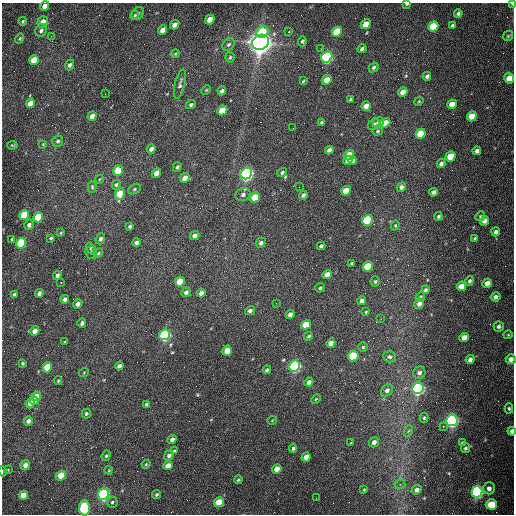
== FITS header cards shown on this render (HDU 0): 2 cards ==
NAXIS1  =                  512 /fastest changing axis
NAXIS2  =                  512 /next to fastest changing axis

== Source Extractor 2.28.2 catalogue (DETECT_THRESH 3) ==
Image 512 x 512 px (HDU 0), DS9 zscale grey, 1 PNG px = 1 image px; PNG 516 x 516 px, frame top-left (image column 1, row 512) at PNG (2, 3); each listed source drawn as its Kron ellipse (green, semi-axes under 4 px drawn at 4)
Background 1560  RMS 24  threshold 72.3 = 3 sigma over >= 5 px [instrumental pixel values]
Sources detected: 209; all 209 listed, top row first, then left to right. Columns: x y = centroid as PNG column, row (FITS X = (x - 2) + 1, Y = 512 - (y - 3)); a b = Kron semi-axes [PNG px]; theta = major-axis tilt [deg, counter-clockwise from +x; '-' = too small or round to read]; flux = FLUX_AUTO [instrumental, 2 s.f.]
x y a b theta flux
407 4 3 3 - 3.1e+03
512 4 3 3 - 2.5e+03
45 6 5 4 - 9.3e+03
138 13 7 5 52 3.1e+03
458 13 4 4 - 3.7e+03
135 15 4 4 - 2.0e+03
210 19 5 4 - 2.5e+04
23 21 4 3 - 2.1e+03
43 22 6 5 - 1.3e+04
366 24 5 4 - 2.3e+04
175 25 5 4 - 1.0e+04
433 26 5 5 - 6.1e+04
452 26 4 3 - 3.1e+03
41 30 7 5 61 4.9e+03
163 30 5 4 - 1.5e+04
262 32 6 5 - 5.5e+04
289 32 3 2 - 2.0e+03
337 32 5 4 - 6.8e+04
51 36 3 3 - 1.5e+03
508 36 6 4 46 2.2e+03
20 39 5 4 - 1.9e+03
302 41 5 4 - 2.9e+03
260 42 8 7 - 2.2e+06
228 44 7 5 43 3.6e+03
321 49 2 2 - 9.4e+02
362 49 4 3 - 4.1e+03
175 54 4 4 - 1.9e+03
230 57 5 4 - 2.4e+03
327 57 6 5 - 3.5e+05
34 60 5 4 - 4.3e+04
70 65 5 4 - 4.3e+03
374 67 5 4 - 3.0e+03
427 76 4 3 - 3.7e+03
509 78 5 5 - 2.1e+04
327 80 5 4 - 2.2e+04
303 81 4 2 - 1.7e+03
180 84 15 5 77 5.0e+03
206 90 5 3 - 1.5e+03
222 91 4 3 - 4.3e+03
403 92 5 4 - 1.3e+04
105 94 2 2 - 8.1e+02
351 99 4 3 - 2.5e+03
419 101 5 3 - 1.6e+03
30 103 5 4 - 2.4e+04
452 104 5 4 - 1.7e+04
191 105 5 4 - 3.0e+03
366 106 5 4 - 1.2e+04
222 110 5 4 - 3.4e+04
92 116 5 4 - 8.1e+03
472 116 5 4 - 2.6e+04
322 122 3 3 - 2.5e+03
379 122 6 5 - 6.9e+03
385 123 5 4 - 2.2e+04
374 124 7 5 43 4.8e+03
293 128 2 2 - 6.8e+02
378 131 5 4 - 2.3e+03
421 134 5 5 - 6.6e+04
58 141 6 5 - 3.8e+03
43 144 4 4 - 1.4e+03
12 145 5 3 - 1.6e+03
151 149 4 4 - 5.7e+03
329 150 4 4 - 6.3e+03
477 151 4 4 - 5.7e+03
349 155 5 4 - 2.6e+04
450 156 5 4 - 4.7e+04
348 160 5 4 - 1.2e+04
353 161 4 4 - 4.6e+03
441 164 4 4 - 5.2e+03
177 167 5 4 - 2.9e+03
118 171 5 5 - 4.5e+04
282 172 5 4 - 3.2e+03
156 173 5 4 - 1.5e+04
246 174 6 5 - 7.1e+05
185 178 5 4 - 1.3e+04
100 179 4 3 - 1.2e+03
116 185 5 4 - 3.1e+03
92 187 6 4 -89 2.4e+03
299 187 2 2 - 9.0e+02
401 187 5 4 - 5.1e+03
134 189 7 4 29 2.6e+03
346 191 5 4 - 2.8e+04
433 192 4 4 - 5.3e+03
120 194 6 4 66 4.3e+04
243 195 8 6 22 5.1e+03
303 195 4 3 - 4.1e+03
255 197 5 4 - 3.7e+04
24 215 5 4 - 7.0e+04
438 216 4 3 - 2.7e+03
480 216 5 4 - 1.9e+03
38 217 5 4 - 8.2e+04
367 220 5 5 - 1.7e+05
484 221 5 4 - 9.0e+03
29 225 5 4 - 6.3e+03
395 225 5 4 - 1.8e+03
130 226 4 3 - 2.8e+03
496 232 4 4 - 4.9e+03
61 233 4 3 - 1.8e+03
195 235 5 4 - 5.7e+03
51 238 4 3 - 2.2e+03
475 238 3 3 - 2.7e+03
12 239 4 3 - 2.3e+03
100 239 5 4 - 4.4e+03
136 242 4 4 - 5.7e+03
21 243 5 4 - 1.4e+05
261 243 5 4 - 4.6e+03
321 246 4 3 - 3.0e+03
90 248 5 4 - 1.9e+03
91 252 6 6 - 3.5e+03
98 253 5 4 - 2.0e+03
352 263 3 3 - 2.4e+03
368 266 5 5 - 6.7e+04
57 275 4 4 - 4.5e+03
327 275 5 4 - 1.6e+04
375 281 5 4 - 3.0e+03
470 281 5 4 - 2.9e+03
61 282 3 2 - 3.3e+03
180 282 5 4 - 3.5e+04
487 283 5 4 - 1.1e+04
461 286 5 4 - 1.9e+04
320 288 5 4 - 2.3e+03
425 290 4 4 - 3.2e+03
186 292 5 4 - 4.4e+03
39 293 4 3 - 5.8e+03
201 293 4 4 - 6.5e+03
14 294 4 3 - 2.8e+03
420 297 5 4 - 2.6e+03
495 297 5 4 - 5.4e+03
65 299 4 4 - 6.8e+03
362 301 4 4 - 6.7e+03
276 303 3 2 - 1.2e+03
78 304 5 4 - 6.8e+03
419 304 5 4 - 7.2e+03
250 311 5 4 - 5.2e+03
366 312 3 3 - 1.5e+03
290 314 4 4 - 7.4e+03
381 319 2 2 - 1.0e+03
82 323 4 3 - 4.5e+03
306 325 5 4 - 3.0e+04
499 326 5 5 - 4.0e+03
35 331 5 4 - 1.4e+04
165 335 6 5 - 3.5e+05
508 335 4 4 - 1.7e+03
309 336 4 3 - 2.3e+03
464 337 5 4 - 1.2e+04
65 342 4 3 - 1.6e+03
331 343 5 4 - 1.0e+04
363 347 5 5 - 2.3e+03
227 351 5 4 - 2.2e+04
353 356 5 5 - 1.0e+05
390 357 6 5 - 3.6e+03
470 359 4 4 - 5.6e+03
511 359 5 5 - 1.0e+04
22 363 4 4 - 2.3e+03
119 366 4 4 - 5.9e+03
295 366 6 5 - 4.3e+05
47 367 5 4 - 5.0e+04
267 370 4 3 - 3.1e+03
84 372 5 3 - 1.3e+03
419 373 6 6 - 5.8e+03
58 381 4 3 - 1.6e+03
309 382 4 4 - 6.1e+03
418 388 6 5 - 5.7e+05
387 390 7 5 43 5.8e+03
36 396 5 4 - 1.8e+04
316 399 5 3 - 1.5e+03
34 401 4 4 - 1.4e+04
30 403 5 4 - 9.6e+03
147 404 4 4 - 2.9e+03
509 408 5 4 - 2.4e+03
86 414 5 4 - 2.9e+03
424 418 5 4 - 2.5e+03
272 420 5 3 - 1.2e+03
28 421 5 4 - 6.0e+03
452 421 6 5 - 6.4e+05
443 426 3 3 - 2.2e+03
408 431 6 3 69 2.1e+03
512 431 4 3 - 7.2e+03
172 439 5 4 - 7.0e+03
374 442 5 4 - 6.6e+03
351 443 3 2 - 1.3e+03
463 443 4 3 - 3.0e+03
293 448 5 3 - 2.8e+03
465 448 5 4 - 3.1e+03
174 451 4 3 - 2.2e+03
106 456 5 4 - 2.3e+03
169 456 5 4 - 4.7e+03
306 457 5 4 - 1.2e+04
146 464 4 4 - 1.8e+03
25 465 5 4 - 1.0e+04
168 465 5 4 - 1.4e+04
277 469 5 4 - 1.3e+04
8 470 3 3 - 1.2e+03
109 470 4 3 - 1.3e+03
2 471 5 2 - 1.7e+03
61 475 5 4 - 4.1e+04
238 480 4 3 - 2.0e+03
400 484 5 5 - 2.6e+03
489 488 6 5 - 7.0e+03
364 490 4 3 - 1.6e+03
417 490 5 4 - 6.1e+03
477 492 5 5 - 5.0e+05
103 494 5 5 - 4.5e+05
157 494 5 4 - 2.4e+03
23 495 4 4 - 2.7e+04
316 498 2 2 - 3.2e+03
112 502 5 5 - 3.2e+03
219 502 5 5 - 4.2e+04
491 504 5 5 - 4.5e+04
84 508 8 5 -88 1.7e+05
At the frame edge (FLAGS 8, measured only in part): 6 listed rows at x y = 407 4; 512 4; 45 6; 511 359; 512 431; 2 471